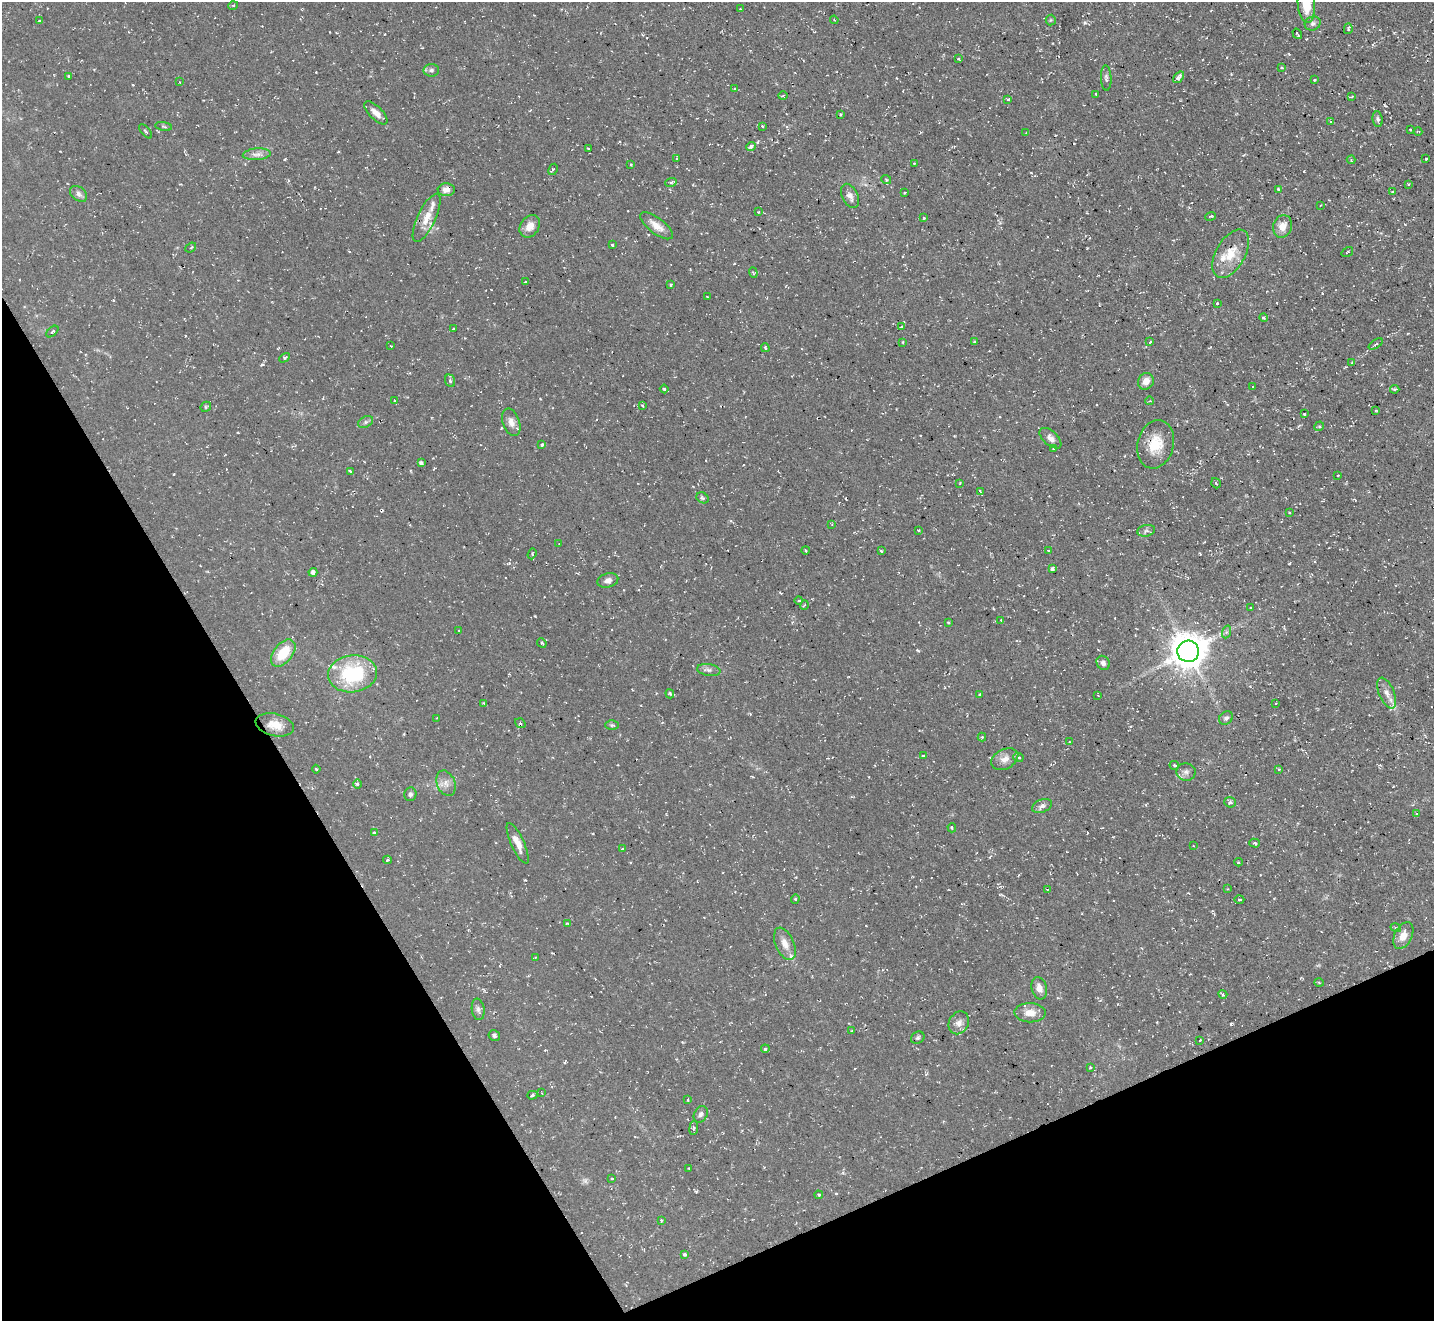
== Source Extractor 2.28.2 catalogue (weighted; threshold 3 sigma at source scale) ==
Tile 14 of 4 x 4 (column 2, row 4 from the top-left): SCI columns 1433-2864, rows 288-1606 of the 5727 x 5714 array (HDU 1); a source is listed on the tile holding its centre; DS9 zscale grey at full resolution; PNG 1436 x 1323 px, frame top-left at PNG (2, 2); each listed source drawn as its Kron ellipse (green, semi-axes under 4 px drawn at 4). Shown black and unused: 25% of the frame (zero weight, under 2 of 3 exposures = <1% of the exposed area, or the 3 px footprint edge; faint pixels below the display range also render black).
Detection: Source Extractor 2.28.2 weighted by HDU 2 'WHT'; one run over the whole footprint, this tile lists its part. Background 0.0548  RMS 0.0065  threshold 0.0293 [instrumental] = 3 sigma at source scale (4.5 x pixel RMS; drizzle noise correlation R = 1.50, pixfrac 1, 0.05/0.05 arcsec/px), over >= 5 px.
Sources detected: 212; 1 too faint to see at this stretch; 11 cosmic-ray / hot-pixel residue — neither listed nor drawn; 6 inside a brighter listed object's ellipse — not listed separately; the other 194 listed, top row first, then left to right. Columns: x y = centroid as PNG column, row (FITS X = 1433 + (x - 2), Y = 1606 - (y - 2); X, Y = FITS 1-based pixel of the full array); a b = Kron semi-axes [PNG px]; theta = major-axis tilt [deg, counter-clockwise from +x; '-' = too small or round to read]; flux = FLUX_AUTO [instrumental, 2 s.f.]
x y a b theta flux
1306 4 18 8 -85 16
233 6 5 3 - 0.53
740 9 2 2 - 0.53
834 20 4 3 - 0.77
1051 20 5 5 - 0.85
39 21 4 3 - 0.88
1313 23 8 6 26 2
1348 29 5 4 - 0.92
1297 34 6 2 -57 0.87
959 59 4 2 - 0.65
1282 68 3 3 - 0.89
431 70 8 6 6 1.8
69 76 3 3 - 0.85
1178 77 7 4 51 3.2
1106 78 12 5 -87 1.8
1314 80 3 3 - 0.93
180 82 4 2 - 0.45
735 89 3 3 - 0.67
1096 94 3 2 - 0.72
783 96 4 3 - 0.84
1351 97 4 3 - 0.72
1008 99 3 3 - 1
376 113 15 6 -45 4.7
841 114 4 2 - 0.62
1378 119 8 5 -81 1.5
1331 121 3 3 - 0.79
164 126 8 4 -10 1.1
762 126 3 2 - 0.86
1410 129 3 2 - 0.48
145 131 9 2 -51 0.83
1418 132 4 3 - 0.5
1026 133 3 2 - 0.65
751 146 5 4 - 2.6
588 148 3 2 - 0.5
257 154 14 6 4 3.6
677 158 4 3 - 0.96
1426 159 3 2 - 0.83
1351 160 4 4 - 0.72
914 163 3 2 - 0.51
631 165 3 3 - 1.1
553 169 6 4 61 1
886 179 5 3 - 0.65
671 182 6 3 18 0.95
1409 184 3 3 - 0.7
1278 189 3 3 - 0.86
446 190 8 6 2 4.2
1392 192 3 3 - 0.7
904 193 3 2 - 0.63
79 194 9 6 -39 2.5
850 196 13 7 -63 3.9
1321 205 3 3 - 0.62
758 212 4 3 - 0.47
1210 216 5 3 - 0.69
427 218 26 9 64 9
924 218 4 4 - 0.58
530 226 12 9 55 6.4
656 226 20 8 -37 6
1283 226 11 9 73 6.6
612 245 3 3 - 0.78
191 248 6 3 39 0.72
1347 252 6 2 35 0.69
1231 254 26 14 60 14
753 273 6 3 -70 0.82
525 282 3 3 - 1.1
670 285 3 3 - 0.78
707 296 3 2 - 0.41
1217 303 3 3 - 0.82
1264 318 4 4 - 1.2
901 327 4 3 - 5.8
454 329 3 2 - 0.57
52 331 7 3 42 1.1
903 342 4 2 - 0.6
974 342 4 3 - 0.58
1150 342 4 3 - 0.76
1376 344 8 3 33 0.94
391 346 3 2 - 0.46
765 348 4 3 - 0.94
285 358 6 3 31 0.77
1352 363 4 4 - 0.77
450 381 6 5 - 1.4
1146 381 8 7 - 4.9
1253 387 3 3 - 0.67
664 389 4 4 - 0.82
1395 389 4 3 - 1
394 401 3 3 - 0.65
1149 401 4 3 - 0.65
642 406 4 3 - 0.9
206 407 5 4 - 0.82
1376 410 3 3 - 0.62
1304 414 3 3 - 1
366 422 8 5 26 1.7
511 422 14 8 -70 4.4
1319 426 5 4 - 1.1
1050 438 13 7 -42 3.7
1156 444 24 18 76 17
542 445 3 3 - 0.93
1053 448 4 3 - 1
421 463 4 3 - 1.4
350 471 4 3 - 1.5
1338 476 3 2 - 0.67
960 483 3 2 - 0.49
1216 483 5 3 - 0.65
980 491 4 3 - 0.6
702 498 6 5 - 1.3
1289 512 3 2 - 0.58
832 524 4 3 - 0.67
918 530 4 3 - 0.53
1146 531 9 5 10 2.1
559 544 2 2 - 0.35
805 550 4 2 - 0.61
881 551 3 2 - 0.69
1048 551 4 3 - 1.1
532 554 5 2 - 0.87
1052 569 4 3 - 1.4
313 572 4 4 - 2.2
608 580 10 7 15 3.1
799 601 4 3 - 0.55
804 605 5 3 - 0.66
1251 608 3 2 - 0.61
1001 620 2 2 - 0.43
948 622 4 2 - 0.57
459 631 3 2 - 0.37
1226 632 6 4 71 1.2
542 643 5 4 - 0.77
1188 651 11 10 - 1400
283 653 16 9 51 17
1103 663 7 6 - 2.2
709 670 12 6 -9 2.2
353 674 24 18 7 48
1387 693 16 7 -66 4.7
670 694 5 3 - 1.1
979 694 3 3 - 1
1098 695 4 2 - 0.4
483 703 4 3 - 0.85
1276 703 3 2 - 0.45
437 718 3 2 - 0.54
1226 718 7 6 - 1.8
520 723 5 3 - 0.93
275 725 19 11 -13 8.8
612 725 6 4 1 1
982 737 4 4 - 0.85
1070 742 3 3 - 0.56
923 756 3 3 - 0.96
1018 758 5 4 - 1.1
1005 759 14 9 28 5.2
1174 765 4 3 - 0.72
316 769 4 3 - 0.59
1279 769 3 3 - 0.63
1186 772 9 8 - 2.8
446 783 13 9 -67 4.6
357 784 5 3 - 0.99
410 794 7 6 - 1.5
1230 802 6 5 - 1.4
1042 806 10 6 21 2.5
1416 813 3 2 - 0.62
952 828 5 3 - 0.75
374 832 3 3 - 1.6
518 843 22 6 -66 6.8
1254 843 5 4 - 1.1
1193 846 3 2 - 0.42
622 849 3 3 - 0.66
387 860 4 3 - 1.1
1239 862 4 3 - 0.6
1047 889 4 2 - 0.41
1227 889 3 3 - 0.54
795 899 4 4 - 0.85
1239 899 5 2 - 0.77
567 923 4 3 - 0.76
1396 928 5 3 - 0.67
1403 936 14 8 64 6.4
785 944 17 9 -67 6.1
535 958 4 2 - 0.53
1319 982 5 3 - 0.67
1039 988 11 7 -75 4.5
1223 994 4 3 - 2.6
478 1009 11 6 -81 2.1
1030 1013 15 9 -1 6.6
959 1023 12 9 58 4
852 1031 4 3 - 0.71
494 1036 6 5 - 1.6
918 1038 7 6 - 1.4
1200 1040 3 2 - 0.53
765 1049 4 4 - 1.2
1090 1067 3 3 - 0.98
541 1093 4 2 - 0.53
532 1095 5 4 - 1.1
688 1100 4 3 - 0.58
701 1114 9 6 61 2.3
694 1128 7 4 82 1.2
689 1168 4 2 - 0.5
612 1179 3 3 - 0.98
819 1195 4 3 - 0.87
661 1220 4 3 - 0.62
684 1254 4 3 - 1.2
Overlapping masked pixels (flux is a lower limit): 1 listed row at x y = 1156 444
Isophote crosses this tile's border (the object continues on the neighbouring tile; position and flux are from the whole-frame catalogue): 1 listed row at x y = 1306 4
Unlisted compact peaks at least as high as the median listed source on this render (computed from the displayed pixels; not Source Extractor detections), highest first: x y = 1231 1024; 1085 23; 262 364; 918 651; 535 616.